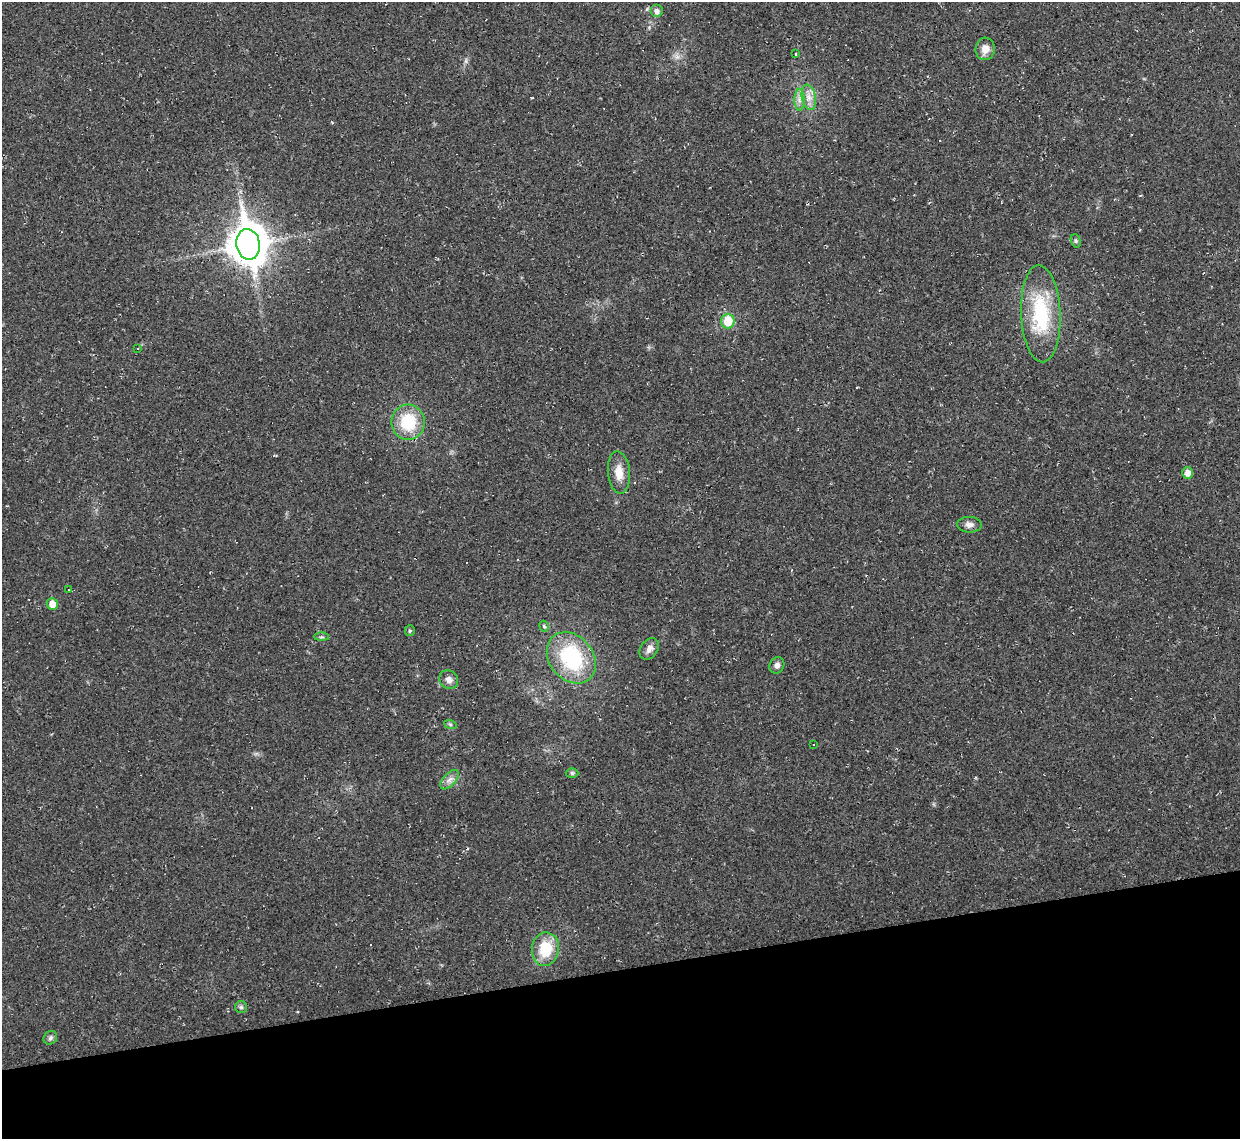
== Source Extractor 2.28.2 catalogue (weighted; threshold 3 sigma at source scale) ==
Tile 14 of 4 x 4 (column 2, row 4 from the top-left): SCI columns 1239-2476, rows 137-1273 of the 4953 x 4933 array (HDU 1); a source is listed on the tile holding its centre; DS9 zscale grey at full resolution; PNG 1242 x 1141 px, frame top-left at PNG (2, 2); each listed source drawn as its Kron ellipse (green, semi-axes under 4 px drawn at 4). Shown black and unused: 15% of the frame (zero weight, under 2 of 3 exposures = <1% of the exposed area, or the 3 px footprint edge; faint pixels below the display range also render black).
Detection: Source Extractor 2.28.2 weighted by HDU 2 'WHT'; one run over the whole footprint, this tile lists its part. Background 0.0341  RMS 0.0064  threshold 0.0287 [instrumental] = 3 sigma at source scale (4.5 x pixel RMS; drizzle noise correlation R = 1.50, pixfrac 1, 0.05/0.05 arcsec/px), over >= 5 px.
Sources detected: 39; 9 cosmic-ray / hot-pixel residue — neither listed nor drawn; the other 30 listed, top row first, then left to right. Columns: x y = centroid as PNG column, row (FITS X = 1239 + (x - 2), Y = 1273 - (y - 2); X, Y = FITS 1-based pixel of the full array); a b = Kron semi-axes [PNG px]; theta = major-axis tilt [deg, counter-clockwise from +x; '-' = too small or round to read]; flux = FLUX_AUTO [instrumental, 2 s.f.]
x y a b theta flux
656 11 6 6 - 2.4
985 49 11 9 85 5.5
795 54 3 2 - 0.56
809 97 13 7 -79 4.7
799 100 11 5 -90 3
1076 241 7 5 -73 0.99
248 244 15 12 -81 1500
1041 314 49 19 -88 48
728 321 7 6 - 15
138 348 3 3 - 1.2
408 422 17 16 - 27
619 472 21 11 -84 8.7
1187 473 6 5 - 4.2
969 525 12 8 -1 3.1
69 590 3 3 - 4.2
52 604 6 5 - 7.6
544 626 5 4 - 1.2
410 631 5 5 - 1
321 637 7 4 0 0.98
649 649 11 8 55 3.8
571 658 28 22 -50 56
777 665 8 7 - 2.7
449 680 10 8 -44 3.5
450 724 6 4 -19 0.97
813 745 3 3 - 1.7
572 773 6 5 - 1.4
450 780 12 6 48 3.2
545 949 17 13 81 20
241 1007 6 6 - 1.3
50 1038 7 6 - 1.7